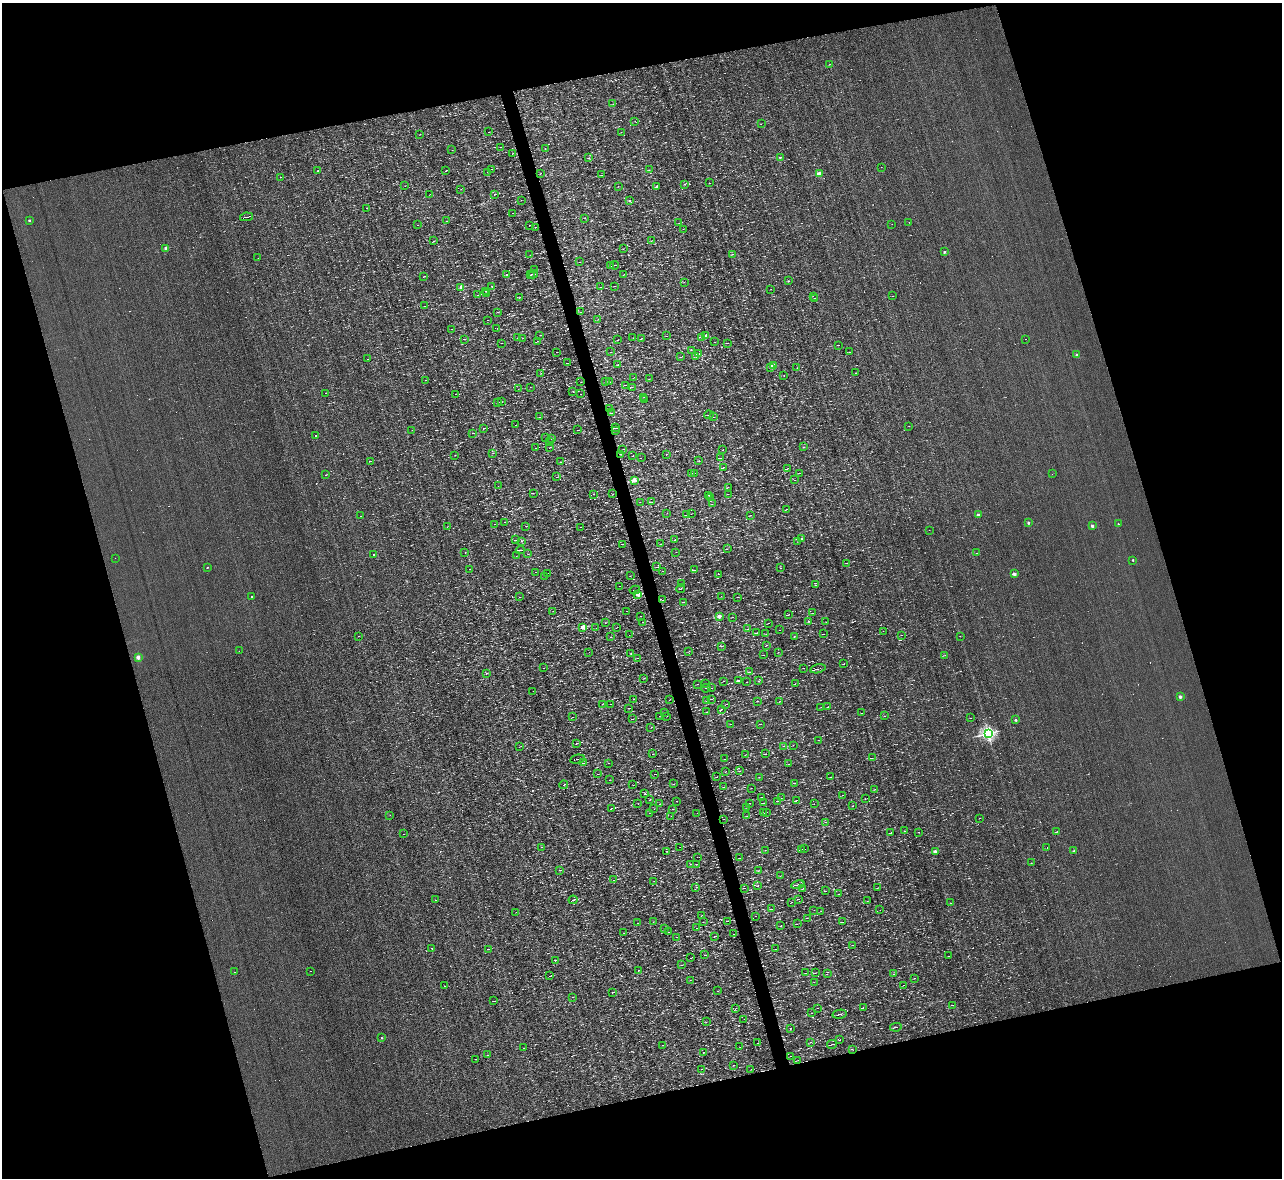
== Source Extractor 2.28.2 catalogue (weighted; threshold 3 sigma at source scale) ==
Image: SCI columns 1-5117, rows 145-4847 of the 5117 x 5112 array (HDU 1 of 3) = the unmasked area's bounding box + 8 px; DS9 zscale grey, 4 x 4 block average (1 PNG px = mean of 4 x 4 image px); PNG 1284 x 1180 px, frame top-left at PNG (2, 3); each listed source drawn as its Kron ellipse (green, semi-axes under 4 px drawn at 4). Shown black and unused: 32% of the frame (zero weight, under 3 of 4 exposures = <1% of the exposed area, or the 3 px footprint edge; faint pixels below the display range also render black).
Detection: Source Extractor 2.28.2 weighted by HDU 2 'WHT'. Background 0.00314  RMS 0.044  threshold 0.2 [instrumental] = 3 sigma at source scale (4.5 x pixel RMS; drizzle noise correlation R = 1.50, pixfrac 1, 0.05/0.05 arcsec/px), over >= 5 px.
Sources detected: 1149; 94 too faint to see at this stretch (4 x 4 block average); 52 cosmic-ray / hot-pixel residue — neither listed nor drawn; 21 coinciding with a brighter row at this scale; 4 inside a brighter listed object's ellipse — not listed separately; of the other 978, all 500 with FLUX_AUTO >= 5.78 (the completeness limit of this list) listed and drawn (478 fainter detections not listed), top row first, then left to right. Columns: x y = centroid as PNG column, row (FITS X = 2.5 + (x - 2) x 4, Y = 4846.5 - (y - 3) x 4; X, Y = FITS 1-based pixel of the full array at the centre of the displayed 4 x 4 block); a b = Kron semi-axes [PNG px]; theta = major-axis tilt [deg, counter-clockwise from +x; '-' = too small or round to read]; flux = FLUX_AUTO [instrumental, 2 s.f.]
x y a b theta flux
829 64 2 2 - 7.9
613 104 2 2 - 5.8
635 121 2 2 - 6.6
761 124 2 2 - 6.7
489 132 2 2 - 8.4
621 132 2 2 - 8.6
420 134 2 2 - 6.4
501 147 2 2 - 11
545 149 2 2 - 7.6
452 150 2 2 - 6.4
513 153 2 2 - 10
780 157 2 2 - 68
588 158 2 2 - 10
881 167 2 2 - 6.2
492 169 2 2 - 7.1
649 170 2 2 - 11
317 171 2 2 - 57
446 171 2 2 - 12
487 172 2 2 - 9.7
541 173 2 2 - 8.4
819 174 2 2 - 600
602 175 2 2 - 12
281 177 3 2 - 11
709 183 2 2 - 6
684 184 2 2 - 7.3
405 186 2 2 - 6.9
618 186 2 2 - 7
656 187 2 2 - 28
461 189 2 2 - 6.2
430 194 3 2 - 6.4
494 194 3 2 - 14
521 200 2 2 - 6.6
630 200 2 2 - 24
367 208 3 2 - 14
513 213 2 2 - 5.9
246 217 6 2 10 20
585 218 2 2 - 6
29 220 2 2 - 84
447 221 2 2 - 7.7
909 222 2 2 - 16
679 223 2 2 - 22
892 224 2 2 - 84
418 225 2 2 - 23
530 225 2 2 - 10
535 227 3 2 - 10
683 229 2 2 - 6.1
433 241 2 2 - 6.4
652 241 2 2 - 6.8
166 248 2 2 - 410
623 249 2 2 - 8.3
945 252 2 2 - 100
733 254 2 2 - 7.3
530 255 2 2 - 7.1
258 258 2 2 - 7.4
580 262 2 2 - 9.3
615 265 4 2 - 50
610 266 3 2 - 9.6
535 269 2 2 - 6.9
507 274 2 2 - 13
533 274 5 2 - 22
624 274 2 2 - 8.3
530 275 3 2 - 33
424 277 2 2 - 13
789 281 2 2 - 8.5
684 282 2 2 - 6.1
614 286 2 2 - 8.3
461 287 2 2 - 300
492 287 2 2 - 6.5
600 287 3 2 - 7.5
771 289 2 2 - 6.4
485 291 2 2 - 8.7
487 294 2 2 - 6.7
478 295 3 2 - 19
813 296 2 2 - 77
893 296 2 2 - 5.8
519 297 2 2 - 9.5
815 298 3 2 - 9.2
425 306 2 2 - 8.8
497 312 2 2 - 9.6
580 312 2 2 - 6.8
598 319 2 2 - 8.1
487 320 2 2 - 6.3
497 328 2 2 - 6.5
452 329 3 2 - 11
540 335 2 2 - 7.5
667 336 3 2 - 11
705 336 2 2 - 380
702 337 2 2 - 6.7
518 338 2 2 - 8.7
522 338 3 2 - 7.9
633 338 2 2 - 6
641 338 3 2 - 13
464 339 2 2 - 7
1026 339 2 2 - 6.4
618 340 2 2 - 5.9
537 341 2 2 - 6.2
715 342 2 2 - 6.5
502 343 2 2 - 7.7
727 343 2 2 - 14
838 345 2 2 - 11
691 350 2 2 - 6
556 352 2 2 - 6
611 352 2 2 - 6.1
850 352 2 2 - 7.2
698 354 2 2 - 100
1077 355 2 2 - 320
696 356 2 2 - 55
681 357 2 2 - 7.9
368 359 2 2 - 7.6
567 363 2 2 - 9
618 364 2 2 - 13
774 365 2 2 - 640
770 368 2 2 - 12
797 368 2 2 - 6.4
541 373 2 2 - 6.4
855 373 2 2 - 9.2
784 375 2 2 - 6
634 377 2 2 - 7.9
649 379 2 2 - 13
425 380 2 2 - 6.4
581 382 2 2 - 6.7
606 382 2 2 - 11
610 382 2 2 - 8.8
626 385 3 2 - 19
530 387 2 2 - 6.8
632 387 2 2 - 20
518 389 2 2 - 6.5
573 391 2 2 - 6.6
325 393 2 2 - 6.5
455 394 2 2 - 6.2
580 394 2 2 - 14
644 397 2 2 - 8.3
645 399 4 2 - 24
501 402 3 2 - 9.8
498 403 3 2 - 14
609 409 2 2 - 9
612 413 3 2 - 11
709 415 5 2 - 23
540 417 2 2 - 7.5
714 417 2 2 - 6.2
516 425 2 2 - 6.2
909 426 2 2 - 9.8
484 428 2 2 - 16
616 428 4 2 - 80
412 430 2 2 - 31
577 430 2 2 - 8
615 431 2 2 - 6.6
473 433 3 2 - 11
316 436 2 2 - 62
546 438 3 2 - 19
552 439 2 2 - 10
549 442 3 2 - 8.1
804 447 2 2 - 6.3
535 448 2 2 - 24
549 448 3 2 - 14
623 449 2 2 - 9.1
723 450 2 2 - 10
493 453 2 2 - 7.2
621 454 2 2 - 5.9
666 454 2 2 - 8.6
455 455 2 2 - 7.3
633 456 2 2 - 7.7
641 458 2 2 - 5.9
720 458 3 2 - 13
370 461 3 2 - 12
699 461 2 2 - 6.3
560 462 2 2 - 12
723 467 3 2 - 18
788 468 3 2 - 23
691 473 3 2 - 13
695 473 2 2 - 6.9
799 473 2 2 - 10
1052 474 2 2 - 13
326 475 3 2 - 12
556 477 2 2 - 9.6
635 480 2 2 - 430
795 480 2 2 - 6.1
498 486 2 2 - 6.5
728 487 2 2 - 7.3
533 493 2 2 - 11
594 494 2 2 - 8.4
613 494 2 2 - 6.7
728 494 2 2 - 6.7
708 495 3 2 - 17
710 497 2 2 - 9.2
640 502 2 2 - 8.1
652 502 2 2 - 8.7
712 504 2 2 - 8.3
786 509 3 2 - 13
667 513 2 2 - 6.8
691 514 2 2 - 7.1
686 515 2 2 - 7
751 515 2 2 - 9.9
978 515 2 2 - 290
360 516 2 2 - 120
504 522 3 2 - 15
1028 523 2 2 - 140
495 524 4 2 - 12
1118 524 2 2 - 34
526 526 2 2 - 6.4
1092 526 2 2 - 230
447 527 2 2 - 5.9
580 527 2 2 - 6.5
929 530 2 2 - 46
802 538 2 2 - 65
515 540 2 2 - 5.8
675 540 2 2 - 9.5
521 541 2 2 - 6
798 541 2 2 - 7.9
622 544 2 2 - 6.1
661 544 2 2 - 6.9
727 549 2 2 - 7.9
520 550 4 2 - 20
465 552 2 2 - 7.3
676 552 2 2 - 6
977 553 2 2 - 69
528 554 2 2 - 14
374 555 2 2 - 70
516 556 2 2 - 6
115 558 2 2 - 12
1133 560 2 2 - 66
846 563 2 2 - 10
207 567 2 2 - 36
657 567 3 2 - 16
780 568 2 2 - 5.9
469 569 2 2 - 9.8
694 570 4 2 - 18
662 571 2 2 - 7.7
535 572 2 2 - 6.6
547 573 2 2 - 11
719 574 2 2 - 7.3
1014 574 2 2 - 360
545 576 2 2 - 6.6
630 576 2 2 - 6.5
682 584 2 2 - 6.3
815 585 2 2 - 5.9
620 586 2 2 - 8.5
680 589 4 2 - 11
635 590 5 2 - 46
637 594 2 2 - 930
252 596 2 2 - 30
721 596 2 2 - 6.9
519 597 2 2 - 8.4
738 597 3 2 - 11
663 600 2 2 - 8.1
684 602 2 2 - 7.2
553 611 2 2 - 6
626 611 2 2 - 6.3
812 613 2 2 - 6.3
788 615 4 2 - 22
640 616 2 2 - 6
720 616 2 2 - 290
733 617 2 2 - 6.9
809 621 3 2 - 15
643 622 2 2 - 15
826 622 2 2 - 5.9
605 623 2 2 - 8.7
768 623 3 2 - 8.3
582 627 2 2 - 630
596 628 2 2 - 8.7
616 628 2 2 - 9.1
748 629 2 2 - 8.2
780 630 2 2 - 5.8
883 631 2 2 - 5.9
756 633 2 2 - 7.7
766 634 2 2 - 6
824 634 2 2 - 12
629 635 2 2 - 8.9
902 635 4 2 - 13
358 636 2 2 - 5.9
960 636 2 2 - 6.2
610 637 2 2 - 7.3
794 637 2 2 - 8.6
767 645 2 2 - 11
721 646 2 2 - 6.1
239 651 2 2 - 36
689 651 2 2 - 6.5
589 652 2 2 - 12
778 652 2 2 - 5.8
631 653 2 2 - 19
763 655 2 2 - 8
945 655 2 2 - 7.1
138 657 2 2 - 430
637 658 2 2 - 6.4
844 664 3 2 - 14
543 668 2 2 - 6.4
803 668 2 2 - 8.1
818 669 8 2 13 33
749 672 3 2 - 14
487 673 2 2 - 6
643 678 2 2 - 6.4
724 681 3 2 - 10
739 681 2 2 - 88
759 681 2 2 - 5.9
746 682 2 2 - 6.4
705 683 2 2 - 9.5
698 684 3 2 - 11
795 684 2 2 - 6.8
706 688 4 2 - 11
711 688 2 2 - 7.7
533 691 2 2 - 6
1180 697 2 2 - 280
633 699 2 2 - 6.3
711 699 2 2 - 9.1
669 700 2 2 - 7.3
707 701 2 2 - 6.2
757 701 2 2 - 6.8
780 701 2 2 - 8.8
602 704 2 2 - 6.1
610 704 2 2 - 7.3
725 705 2 2 - 5.9
821 707 2 2 - 8
828 707 2 2 - 13
628 708 2 2 - 8.9
721 709 3 2 - 9.5
665 712 3 2 - 13
707 712 2 2 - 7.8
862 713 2 2 - 11
659 716 2 2 - 7.4
667 716 2 2 - 6.1
884 716 2 2 - 8.8
573 717 2 2 - 7.8
971 718 2 2 - 6.2
632 719 3 2 - 15
1016 720 2 2 - 110
730 724 2 2 - 6.4
760 724 3 2 - 12
651 728 2 2 - 6
988 733 2 2 - 7300
818 740 2 2 - 6
576 743 3 2 - 9.9
793 745 2 2 - 6.7
520 746 3 2 - 8.4
784 746 3 2 - 10
653 754 2 2 - 7.4
765 754 3 2 - 18
745 755 2 2 - 7.4
872 758 3 2 - 8.5
577 759 7 2 11 46
724 759 2 2 - 6
583 763 3 2 - 12
608 763 2 2 - 7.1
789 764 3 2 - 7.4
740 771 3 2 - 8.5
726 772 2 2 - 6.8
597 774 2 2 - 6.2
655 774 3 2 - 14
717 777 2 2 - 6.7
759 777 2 2 - 6.8
830 777 3 2 - 11
609 780 2 2 - 5.9
794 783 3 2 - 17
674 784 2 2 - 7.4
563 785 4 2 - 14
633 785 2 2 - 6.3
724 787 2 2 - 8.5
751 788 2 2 - 7.4
875 789 2 2 - 8.3
644 794 2 2 - 10
843 795 3 2 - 11
762 797 2 2 - 6.5
781 798 2 2 - 6
865 799 2 2 - 9
649 800 2 2 - 7.6
797 800 3 2 - 17
677 801 2 2 - 7.7
777 801 2 2 - 10
750 803 2 2 - 7.6
763 803 2 2 - 8.3
638 804 2 2 - 8.2
660 804 2 2 - 9.7
814 804 2 2 - 6
853 806 2 2 - 6
746 807 2 2 - 6.9
611 808 4 2 - 25
654 809 2 2 - 13
672 809 2 2 - 6.6
767 812 2 2 - 9.8
649 813 2 2 - 6.7
697 813 2 2 - 7.7
764 813 2 2 - 8.6
390 815 2 2 - 8.7
671 816 2 2 - 6
747 816 2 2 - 6.9
980 818 2 2 - 7.8
724 819 2 2 - 7
826 822 2 2 - 6.5
904 831 2 2 - 6.2
918 832 2 2 - 6.5
1057 832 3 2 - 9.9
890 833 2 2 - 11
403 834 2 2 - 6
541 847 2 2 - 8.6
680 847 2 2 - 7.3
1047 847 2 2 - 6.9
801 849 3 2 - 18
804 849 3 2 - 23
765 850 2 2 - 5.9
935 851 2 2 - 210
1074 851 2 2 - 78
667 852 2 2 - 6.6
697 857 2 2 - 6.4
739 858 2 2 - 8.4
1031 863 2 2 - 15
690 864 2 2 - 6.4
696 864 2 2 - 8.3
560 870 2 2 - 13
758 870 2 2 - 6.1
780 876 3 2 - 9
614 880 2 2 - 11
654 881 2 2 - 7.4
758 885 2 2 - 10
798 885 7 2 11 44
696 887 2 2 - 9.8
744 888 3 2 - 15
877 888 2 2 - 7.4
803 889 2 2 - 6.1
825 891 2 2 - 9.4
838 894 2 2 - 6
798 899 2 2 - 33
435 900 2 2 - 7.2
573 900 4 2 - 27
867 901 2 2 - 6.3
791 902 2 2 - 9.1
951 903 3 2 - 11
771 909 2 2 - 8
814 910 2 2 - 6
880 910 2 2 - 6
821 911 2 2 - 7.3
516 912 2 2 - 6.2
701 915 3 2 - 7.2
755 916 2 2 - 7.4
807 918 2 2 - 8.6
728 921 2 2 - 8.4
653 922 2 2 - 6.1
703 922 2 2 - 6.2
843 922 4 2 - 18
637 923 2 2 - 6.3
797 924 2 2 - 6.3
781 926 3 2 - 9.2
697 928 2 2 - 6.7
664 929 2 2 - 6.8
669 932 2 2 - 7.4
624 933 2 2 - 6.5
734 934 2 2 - 7.7
715 936 3 2 - 19
676 937 2 2 - 8.3
852 945 2 2 - 8.6
432 948 2 2 - 56
488 949 4 2 - 14
775 949 2 2 - 5.9
705 955 2 2 - 9.4
949 956 2 2 - 10
691 958 2 2 - 13
555 960 3 2 - 30
681 965 3 2 - 16
638 970 2 2 - 12
310 971 2 2 - 15
234 972 2 2 - 14
805 973 2 2 - 8.7
815 973 2 2 - 9.1
827 974 2 2 - 8
894 974 2 2 - 7.7
550 976 4 2 - 19
914 978 2 2 - 6.6
690 980 2 2 - 6
814 982 2 2 - 8.4
903 985 3 2 - 12
444 986 2 2 - 49
718 991 2 2 - 6.6
613 992 3 2 - 14
572 997 3 2 - 9
493 1001 3 2 - 14
953 1005 3 2 - 7.3
817 1008 2 2 - 7.6
863 1008 2 2 - 14
735 1009 2 2 - 6.6
812 1013 2 2 - 6.8
840 1014 7 2 12 34
744 1019 2 2 - 9.5
706 1022 2 2 - 6.9
896 1027 6 2 12 28
790 1028 2 2 - 12
381 1038 2 2 - 58
840 1040 2 2 - 6.3
810 1042 2 2 - 7.3
758 1043 2 2 - 6.8
832 1044 5 2 - 27
662 1045 2 2 - 10
740 1047 2 2 - 7
523 1048 2 2 - 6.5
852 1049 2 2 - 6.2
704 1052 2 2 - 12
487 1055 2 2 - 6.1
791 1056 2 2 - 13
475 1059 2 2 - 10
798 1060 2 2 - 6.4
733 1065 2 2 - 9.4
702 1069 2 2 - 7.5
751 1069 2 2 - 6.3
Diffuse or blended objects may show on this block-average render without a row.